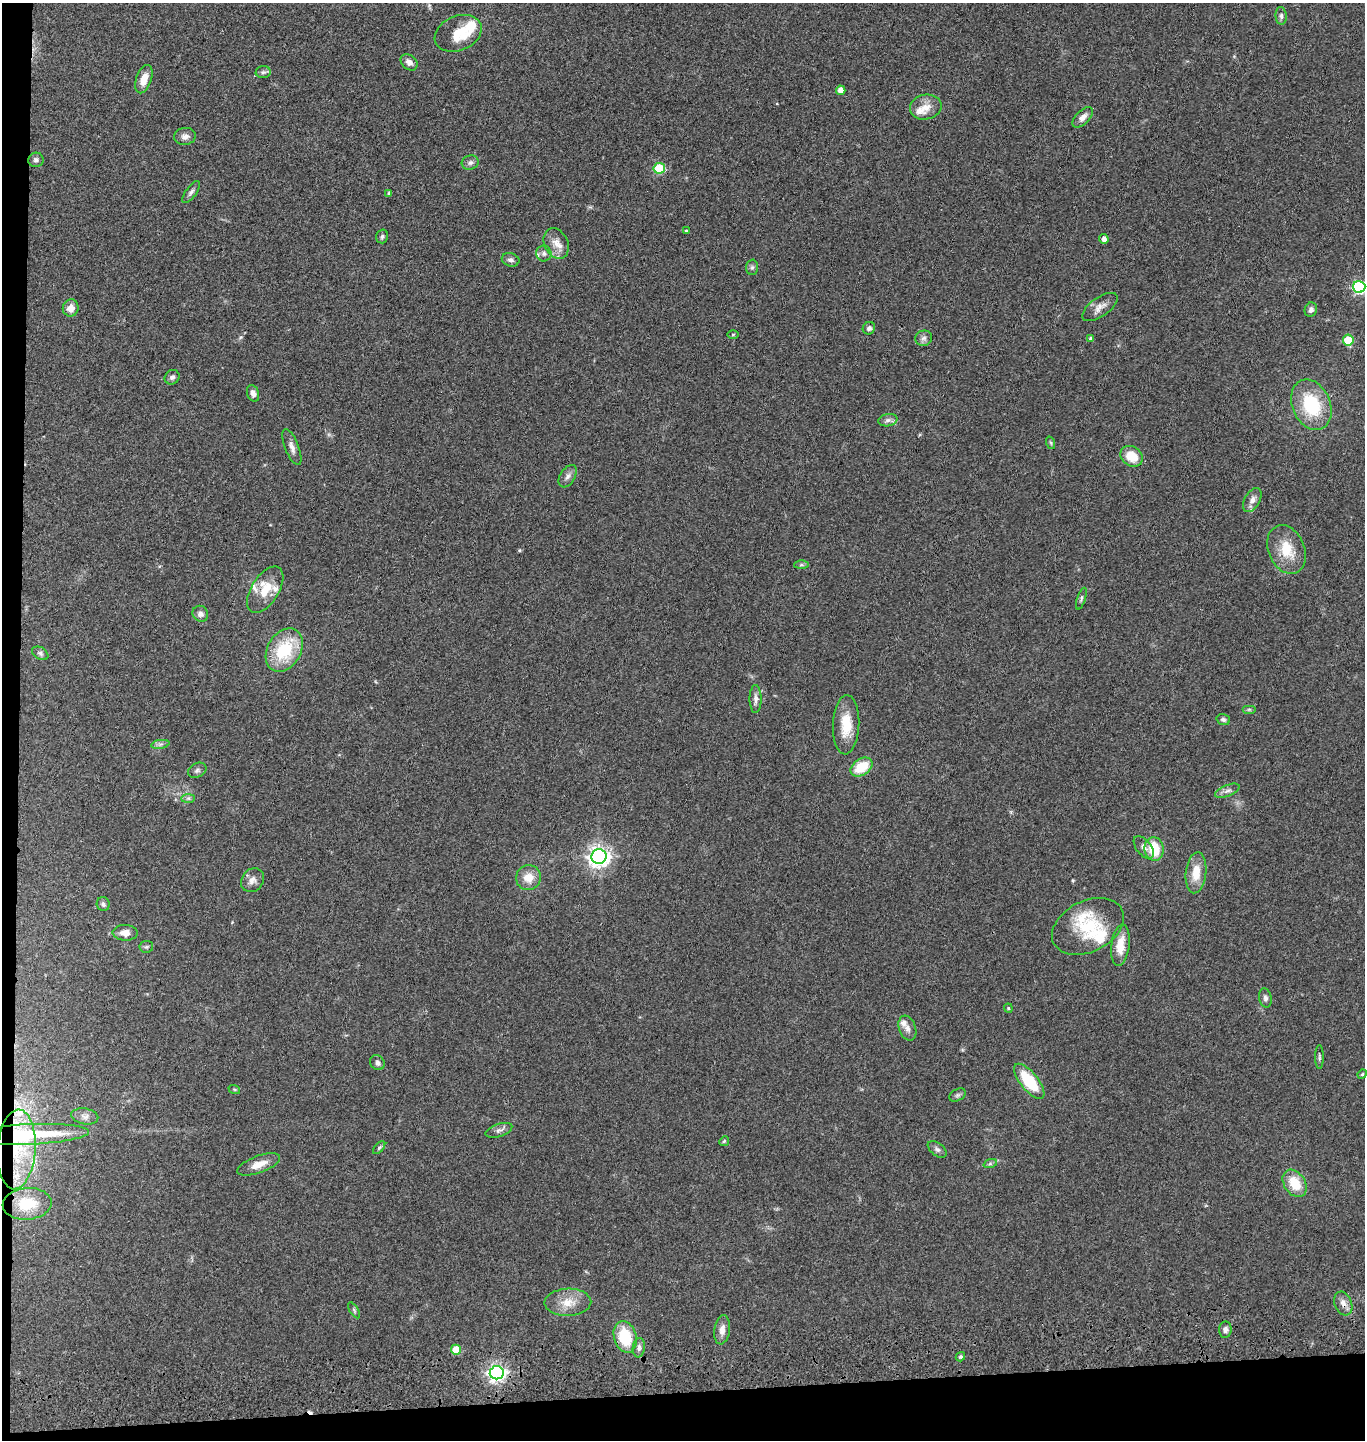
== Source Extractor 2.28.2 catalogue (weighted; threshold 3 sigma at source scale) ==
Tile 7 of 3 x 3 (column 1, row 3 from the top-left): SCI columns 144-1506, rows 117-1554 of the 4367 x 4546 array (HDU 1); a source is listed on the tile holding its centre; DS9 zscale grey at full resolution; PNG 1367 x 1442 px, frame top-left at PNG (2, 3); each listed source drawn as its Kron ellipse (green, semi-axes under 4 px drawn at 4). Shown black and unused: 5% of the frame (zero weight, under 3 of 4 exposures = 6% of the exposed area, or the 3 px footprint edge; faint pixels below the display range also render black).
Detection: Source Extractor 2.28.2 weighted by HDU 2 'WHT'; one run over the whole footprint, this tile lists its part. Background 0.0643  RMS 0.0059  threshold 0.0266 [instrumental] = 3 sigma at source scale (4.5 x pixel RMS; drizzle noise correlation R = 1.50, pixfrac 1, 0.05/0.05 arcsec/px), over >= 5 px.
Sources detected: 108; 1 cosmic-ray / hot-pixel residue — neither listed nor drawn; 11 inside a brighter listed object's ellipse — not listed separately; the other 96 listed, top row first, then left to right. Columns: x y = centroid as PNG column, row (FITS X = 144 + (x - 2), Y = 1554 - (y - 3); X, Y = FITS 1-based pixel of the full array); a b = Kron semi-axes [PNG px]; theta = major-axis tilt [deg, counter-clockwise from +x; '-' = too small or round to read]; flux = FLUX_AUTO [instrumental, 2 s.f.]
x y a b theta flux
1281 16 9 5 -85 1.7
458 33 24 17 23 16
409 62 9 7 -42 3.3
263 72 7 6 - 1.5
144 79 15 7 71 7.2
841 90 5 4 - 5
926 107 16 12 11 6.7
1083 117 13 6 45 3.2
185 136 11 8 9 2.9
36 160 7 7 - 1.6
470 162 8 7 - 1.9
659 168 5 5 - 34
191 192 13 5 54 1.8
389 193 4 4 - 1.1
686 231 3 3 - 0.67
382 236 7 6 - 1.3
1104 239 5 4 - 2.7
556 243 16 11 -63 6.3
544 253 8 7 - 2.2
511 260 9 6 -16 2.1
752 267 7 6 - 1.4
1359 287 6 6 - 89
1100 307 20 9 35 4.5
71 308 8 8 - 4.6
1311 310 7 6 - 1.9
869 328 6 6 - 1.7
733 334 5 3 - 0.68
924 338 8 7 - 2.1
1090 339 4 4 - 1.2
1348 340 5 5 - 18
172 377 8 7 - 1.7
253 393 8 6 -70 2.3
1311 405 26 19 -67 33
888 420 9 6 10 2.2
1051 443 6 4 -72 0.83
292 447 19 7 -69 3.4
1131 456 12 9 -35 12
568 476 12 7 58 2.7
1252 500 13 7 60 3.3
1287 549 25 18 -67 16
801 565 7 4 1 1
265 590 26 13 58 12
1081 599 11 3 72 1.2
200 614 8 7 - 2.9
284 650 23 16 59 31
40 653 9 6 -33 1.5
755 699 14 6 -90 3
1249 709 7 4 0 1
1223 720 7 5 -17 1.4
846 725 29 13 87 14
160 744 9 4 9 1.6
861 767 12 8 34 17
197 770 9 7 28 1.8
1227 791 13 5 22 2.3
188 798 7 4 1 1.3
1144 847 13 7 -52 3.1
1154 849 12 9 -83 17
599 857 7 7 - 360
1196 873 20 10 84 11
528 878 12 12 - 7.8
252 880 13 10 52 3.7
103 904 7 6 - 1.7
1088 926 38 25 27 27
125 933 12 8 -1 4.9
1120 945 21 9 83 9.7
146 947 7 5 8 1.1
1265 998 10 6 -78 2.1
1008 1008 4 4 - 0.69
907 1028 13 8 -70 3.3
1319 1057 12 3 -90 1.1
377 1063 8 6 -46 2.2
1362 1074 5 4 - 0.75
1029 1081 21 9 -51 24
234 1089 6 4 -18 0.69
957 1095 9 5 27 1.4
85 1116 13 8 -11 2.8
499 1130 14 6 19 2.3
30 1134 59 10 2 40
724 1141 5 4 - 0.78
379 1148 8 4 47 1
16 1149 40 19 86 32
937 1149 11 6 -38 1.8
259 1164 22 8 20 7.4
990 1164 7 4 18 1.2
1295 1183 15 10 -56 14
27 1204 24 16 5 16
568 1302 23 13 1 9.8
1343 1303 12 8 -69 3.8
354 1310 9 3 -57 0.94
722 1330 14 8 83 4.3
1225 1330 8 6 85 2.2
625 1337 16 11 -73 24
639 1348 10 6 82 2.2
456 1350 5 5 - 12
960 1357 5 4 - 1
497 1373 7 6 - 230
Overlapping masked pixels (flux is a lower limit): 3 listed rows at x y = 30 1134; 16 1149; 1343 1303
Isophote crosses this tile's border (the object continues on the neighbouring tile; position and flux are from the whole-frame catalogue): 1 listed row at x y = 1359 287